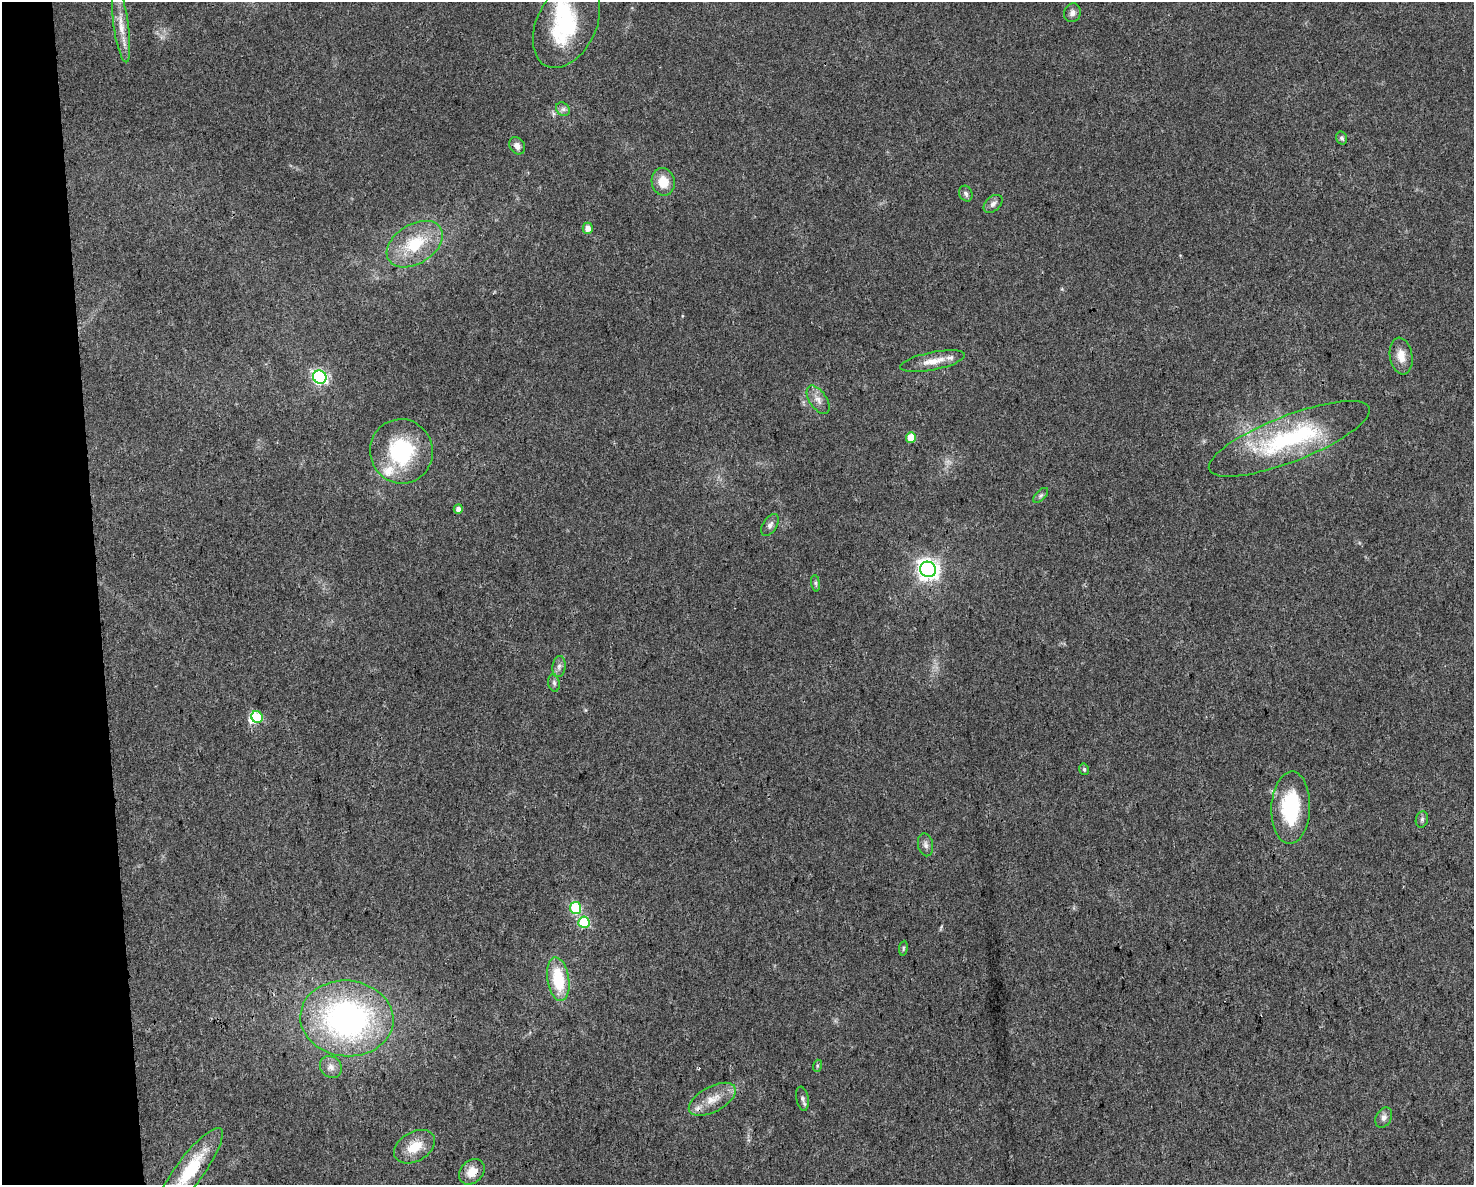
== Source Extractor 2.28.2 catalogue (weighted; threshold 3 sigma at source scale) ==
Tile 4 of 3 x 4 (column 1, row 2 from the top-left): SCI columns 64-1535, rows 2367-3549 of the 4497 x 4732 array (HDU 1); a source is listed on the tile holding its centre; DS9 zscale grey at full resolution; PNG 1476 x 1187 px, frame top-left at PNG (2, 2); each listed source drawn as its Kron ellipse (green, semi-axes under 4 px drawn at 4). Shown black and unused: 7% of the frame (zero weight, under 3 of 4 exposures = <1% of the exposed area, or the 3 px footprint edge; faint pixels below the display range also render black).
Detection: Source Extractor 2.28.2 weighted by HDU 2 'WHT'; one run over the whole footprint, this tile lists its part. Background 0.0311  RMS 0.0039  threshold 0.0175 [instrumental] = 3 sigma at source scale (4.5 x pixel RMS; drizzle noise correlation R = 1.50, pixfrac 1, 0.0396/0.0396 arcsec/px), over >= 5 px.
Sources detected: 49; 2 inside a brighter object's white glare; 2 cosmic-ray / hot-pixel residue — neither listed nor drawn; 2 inside a brighter listed object's ellipse — not listed separately; the other 43 listed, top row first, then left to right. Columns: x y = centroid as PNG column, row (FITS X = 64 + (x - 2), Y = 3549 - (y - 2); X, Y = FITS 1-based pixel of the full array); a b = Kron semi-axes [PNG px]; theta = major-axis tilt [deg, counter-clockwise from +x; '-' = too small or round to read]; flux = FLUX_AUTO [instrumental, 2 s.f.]
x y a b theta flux
1072 13 9 8 - 1.7
566 24 46 29 64 36
121 26 37 7 -82 6.3
563 109 7 6 - 1.2
1342 138 6 5 - 1
517 146 9 7 -54 2.1
663 182 14 11 -79 6.8
966 194 8 6 -64 1.1
993 204 11 7 40 1.7
588 228 5 5 - 2.9
415 244 30 19 32 18
1401 356 18 11 -81 4.9
933 361 33 9 11 6.1
320 377 7 6 - 77
818 400 16 8 -56 2.9
911 438 5 5 - 8.7
1289 439 86 23 21 53
401 451 32 31 - 32
1041 495 9 4 45 0.95
458 509 5 4 - 2.1
770 525 12 7 59 1.6
928 569 8 7 - 260
816 583 8 4 -82 0.77
559 667 11 6 83 1.6
554 683 9 5 -80 1
257 717 6 5 - 17
1084 769 6 4 -77 0.74
1291 808 36 19 88 28
1422 819 8 6 75 0.96
926 845 11 7 -78 1.7
576 908 6 5 - 24
584 922 6 5 - 25
903 948 7 3 82 0.6
558 979 22 11 -81 18
347 1018 47 38 -5 110
817 1066 6 4 73 0.52
331 1067 12 10 -47 2.5
712 1099 26 12 28 7
802 1099 12 6 -79 1.2
1384 1118 11 7 61 1.7
414 1147 22 14 30 8.2
190 1170 52 13 53 20
472 1172 14 11 45 5.4
Overlapping masked pixels (flux is a lower limit): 1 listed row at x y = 472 1172
Isophote crosses this tile's border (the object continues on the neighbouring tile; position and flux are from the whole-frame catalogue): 1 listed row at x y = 190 1170